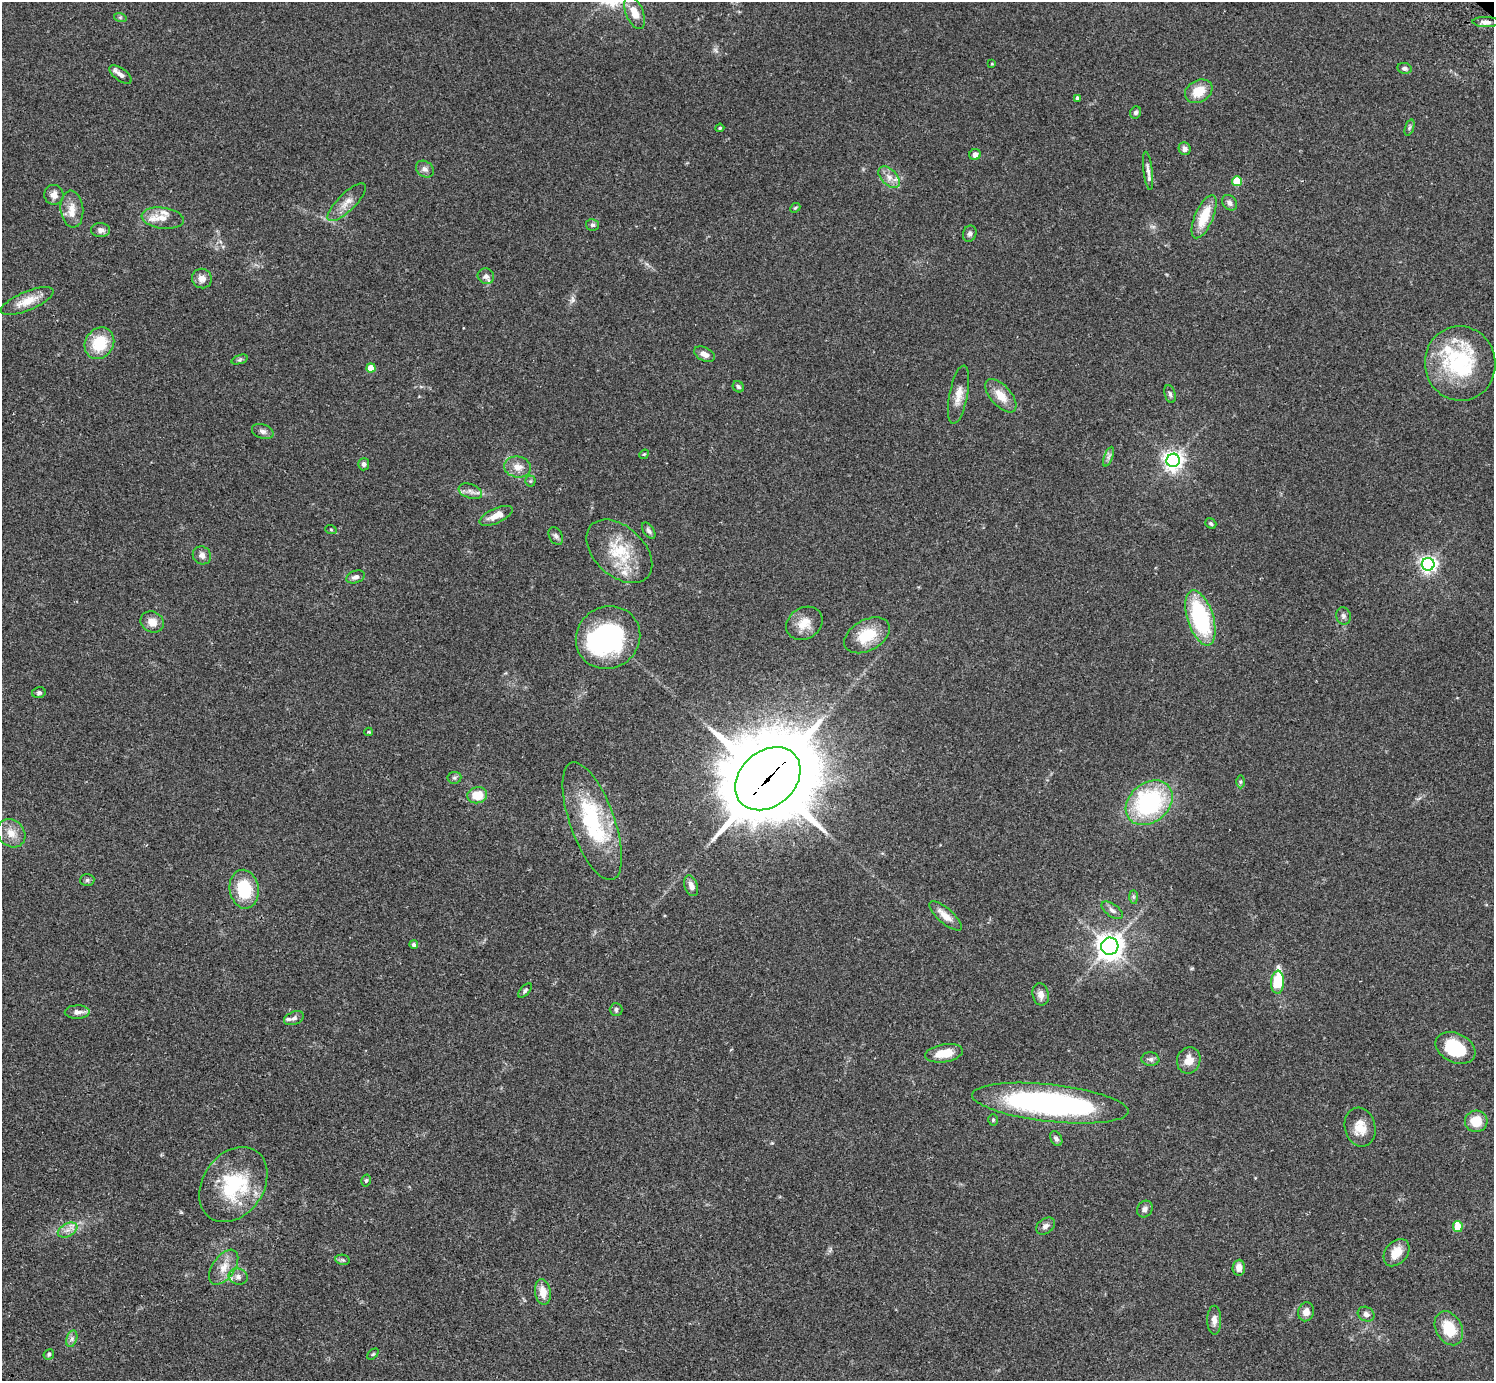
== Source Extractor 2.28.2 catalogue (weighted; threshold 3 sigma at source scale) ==
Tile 7 of 4 x 4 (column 3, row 2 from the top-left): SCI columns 3032-4523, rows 3105-4483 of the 6059 x 6069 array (HDU 1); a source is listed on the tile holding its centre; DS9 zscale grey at full resolution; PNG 1496 x 1383 px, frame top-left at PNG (2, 2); each listed source drawn as its Kron ellipse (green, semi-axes under 4 px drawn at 4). Shown black and unused: <1% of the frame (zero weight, under 2 of 3 exposures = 3% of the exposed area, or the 3 px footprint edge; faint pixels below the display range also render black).
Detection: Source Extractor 2.28.2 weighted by HDU 2 'WHT'; one run over the whole footprint, this tile lists its part. Background 0.108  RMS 0.0064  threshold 0.0289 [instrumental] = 3 sigma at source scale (4.5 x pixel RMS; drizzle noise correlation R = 1.50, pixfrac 1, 0.05/0.05 arcsec/px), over >= 5 px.
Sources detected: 123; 2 inside a brighter object's white glare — neither listed nor drawn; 8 inside a brighter listed object's ellipse — not listed separately; the other 113 listed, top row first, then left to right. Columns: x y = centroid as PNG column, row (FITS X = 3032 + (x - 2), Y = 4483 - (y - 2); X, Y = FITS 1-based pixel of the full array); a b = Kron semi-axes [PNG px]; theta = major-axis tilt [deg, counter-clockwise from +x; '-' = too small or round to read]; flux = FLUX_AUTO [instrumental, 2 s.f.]
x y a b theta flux
635 13 17 8 -68 8.4
120 17 6 4 -18 0.97
1486 22 13 5 -2 2.5
992 64 4 3 - 0.52
1405 68 7 5 -11 1.8
121 74 13 6 -36 3.2
1199 91 14 10 30 12
1077 98 4 3 - 1.2
1136 112 6 5 - 1.4
720 128 4 4 - 0.85
1409 128 8 3 71 1.2
1185 149 6 6 - 2.7
975 154 6 5 - 3.3
425 169 9 7 -35 2.5
1148 171 19 4 -83 3.3
889 177 13 8 -45 4.8
1237 181 5 5 - 28
54 195 10 9 - 4.3
347 202 25 8 45 6.8
1230 203 8 6 -48 2.4
795 208 5 4 - 0.77
72 209 18 11 -84 7.2
1204 217 23 9 67 18
163 218 21 10 -8 7.3
592 225 6 5 - 1.4
100 230 9 7 -5 2.7
970 234 8 6 67 1.9
486 276 8 7 - 2.4
202 278 10 9 - 4.3
27 301 28 9 23 11
99 343 16 14 57 22
704 354 11 6 -26 3.5
240 360 8 3 19 1.1
1460 363 37 35 -82 62
371 368 4 4 - 11
738 387 6 5 - 1.4
1170 394 9 5 -74 1.6
958 395 30 9 79 7.4
1001 396 20 10 -48 9.6
263 431 11 7 -20 2.5
644 454 5 4 - 0.73
1109 457 10 3 69 1.6
1173 460 6 6 - 340
364 464 6 5 - 2
517 467 13 10 -7 6
530 481 5 5 - 0.93
470 491 12 7 -19 3.1
496 516 18 7 24 7.2
1211 523 6 4 -39 1.1
331 530 6 3 -20 0.62
649 531 9 5 -57 1.8
556 536 9 6 -61 1.9
619 551 38 25 -42 28
202 555 9 8 - 2.9
1428 564 6 6 - 240
355 577 10 6 18 2.7
1343 616 9 7 -75 2.1
1200 618 28 13 -72 62
152 622 12 10 -28 6.3
804 623 19 15 33 9.9
867 635 24 15 29 19
608 638 33 30 32 78
39 693 7 5 15 1.3
369 732 4 3 - 0.79
454 778 7 6 - 1.3
768 779 36 27 41 8300
1240 782 6 4 90 1
477 795 10 8 15 12
1149 803 26 19 40 77
592 821 62 22 -70 59
11 833 15 13 -45 7.6
87 880 7 6 - 1.3
691 886 11 6 -70 3.7
244 889 19 14 -81 25
1133 897 7 4 -89 0.95
1112 910 12 6 -35 2.5
946 916 20 7 -41 6.1
414 945 4 4 - 1.8
1110 946 8 8 - 590
1278 982 11 6 88 20
525 991 8 4 47 1.3
1041 994 11 8 -79 3.9
616 1010 6 6 - 1.8
77 1012 12 6 1 3.4
294 1018 10 6 22 2.1
1456 1048 21 14 -26 31
944 1053 19 9 10 12
1150 1059 9 7 -7 2.1
1189 1060 13 11 71 7.3
1050 1103 79 18 -6 180
993 1120 5 4 - 0.86
1476 1121 11 10 - 12
1360 1127 20 15 -75 10
1056 1139 8 5 -60 1.9
366 1180 6 4 74 1.1
233 1184 41 30 55 48
1145 1209 9 7 57 2.2
1045 1226 10 7 36 2.8
1458 1226 5 4 - 18
68 1230 10 6 26 3.4
1396 1253 15 11 50 9.7
343 1260 7 5 -11 1.2
224 1267 20 11 55 8.2
1239 1268 8 6 86 4.1
238 1277 9 8 - 3
543 1292 13 8 -81 7.1
1306 1312 9 8 - 4.1
1366 1314 9 7 -27 2.5
1214 1320 14 7 -89 4
1449 1328 18 13 -62 17
72 1339 8 5 71 1.9
49 1354 5 5 - 1.1
373 1354 7 4 44 0.84
Overlapping masked pixels (flux is a lower limit): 1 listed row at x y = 768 779